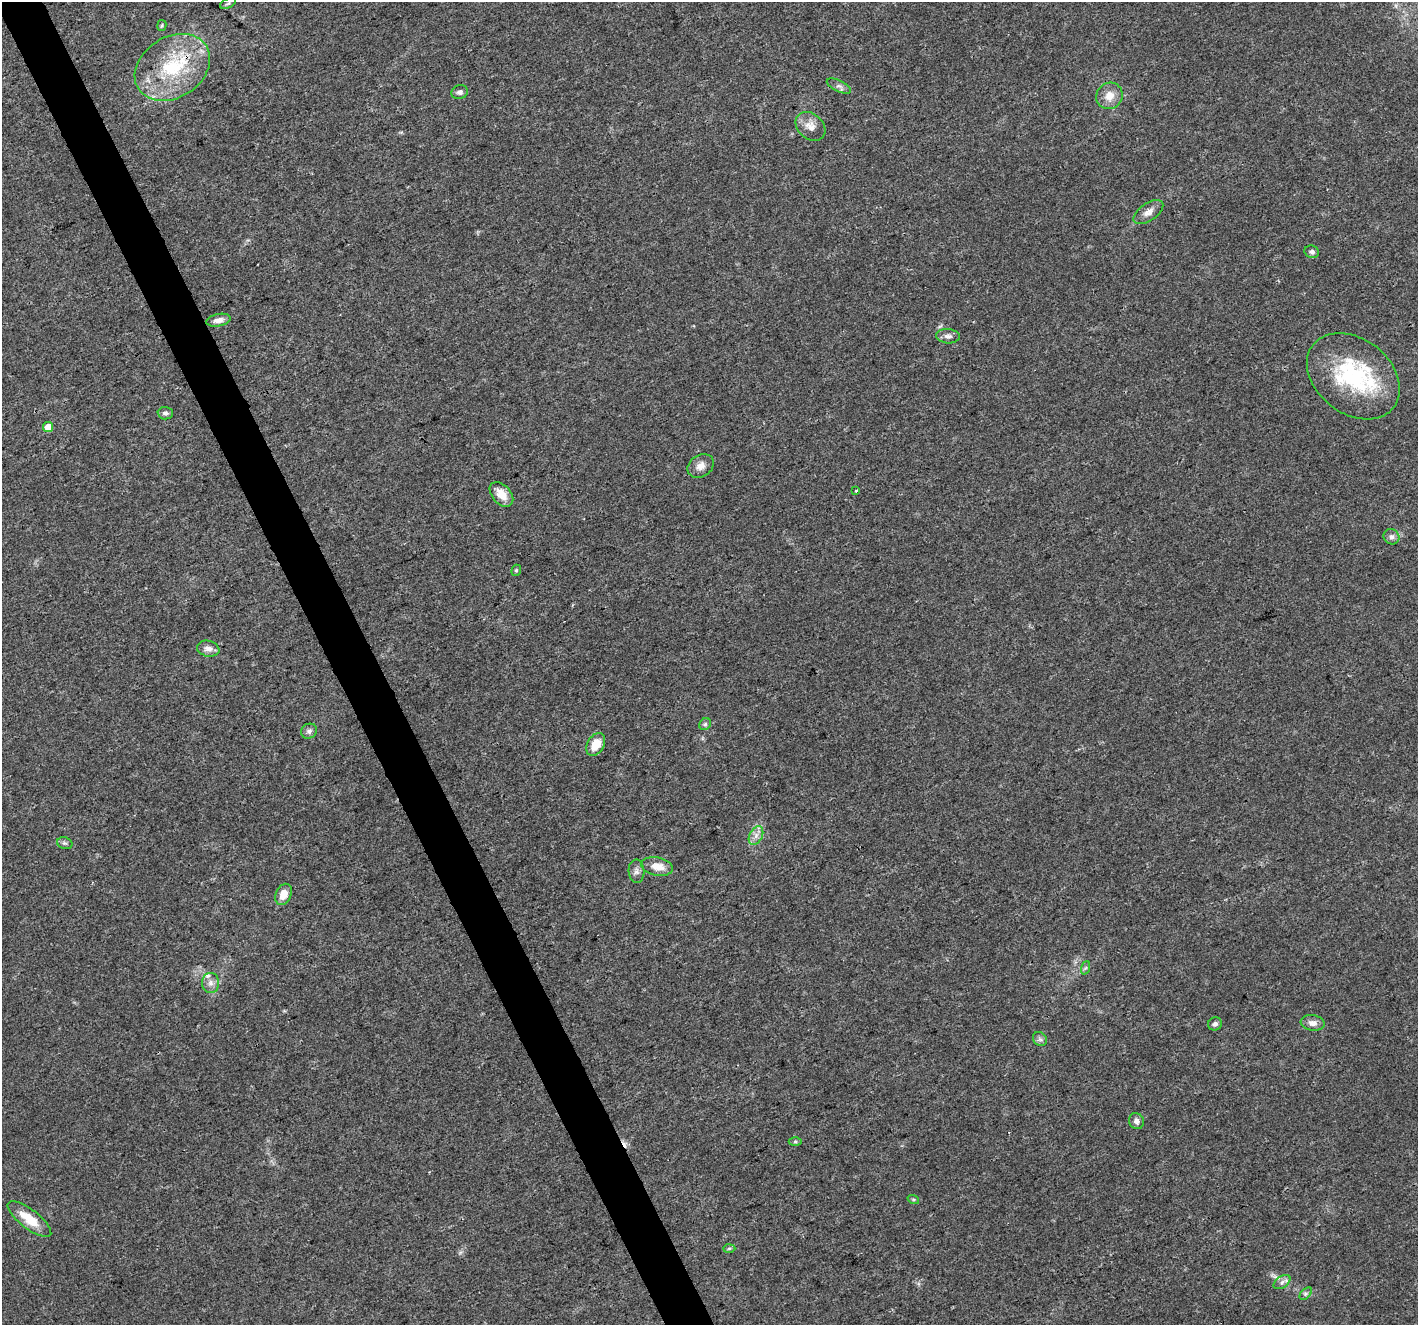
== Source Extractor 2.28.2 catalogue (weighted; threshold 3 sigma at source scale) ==
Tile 11 of 4 x 4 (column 3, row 3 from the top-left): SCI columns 2833-4248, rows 1414-2736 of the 5668 x 5532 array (HDU 1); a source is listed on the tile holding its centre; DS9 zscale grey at full resolution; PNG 1420 x 1327 px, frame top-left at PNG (2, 2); each listed source drawn as its Kron ellipse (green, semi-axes under 4 px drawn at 4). Shown black and unused: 3% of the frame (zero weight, under 3 of 4 exposures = <1% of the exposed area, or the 3 px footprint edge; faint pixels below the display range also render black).
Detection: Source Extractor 2.28.2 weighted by HDU 2 'WHT'; one run over the whole footprint, this tile lists its part. Background 0.0175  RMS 0.003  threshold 0.0133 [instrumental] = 3 sigma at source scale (4.5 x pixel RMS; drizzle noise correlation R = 1.50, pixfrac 1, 0.0396/0.0396 arcsec/px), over >= 5 px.
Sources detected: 46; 2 cosmic-ray / hot-pixel residue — neither listed nor drawn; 4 inside a brighter listed object's ellipse — not listed separately; the other 40 listed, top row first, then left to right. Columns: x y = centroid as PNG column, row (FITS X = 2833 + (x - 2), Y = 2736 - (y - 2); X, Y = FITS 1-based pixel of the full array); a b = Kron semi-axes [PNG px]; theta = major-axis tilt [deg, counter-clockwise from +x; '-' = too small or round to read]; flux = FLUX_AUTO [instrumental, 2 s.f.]
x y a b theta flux
228 3 8 4 24 0.57
162 25 5 4 - 0.41
172 67 40 30 33 24
839 86 13 5 -26 1.1
460 92 8 7 - 1.1
1109 96 14 13 - 3.6
810 126 16 12 -41 3.2
1148 212 17 9 35 2.2
1312 252 7 6 - 0.87
218 320 12 6 11 1.8
948 336 12 7 -4 1.4
1353 376 51 37 -38 33
165 413 8 6 -2 0.86
48 427 5 5 - 4.3
701 466 14 10 33 2.3
856 491 4 3 - 0.37
501 494 14 9 -48 4
1391 537 8 7 - 1.2
516 570 6 4 68 0.41
208 649 11 8 -12 1.9
705 724 6 5 - 0.58
309 731 8 7 - 1
596 744 12 8 61 5.2
756 836 10 6 64 1.7
65 843 8 5 -19 0.72
657 866 16 9 -11 3.9
636 871 12 8 -87 1.3
283 894 11 7 66 3.2
1085 968 7 4 70 0.52
211 983 10 8 90 1.6
1313 1023 12 7 -8 1.8
1215 1024 7 6 - 0.87
1040 1039 8 6 -43 0.89
1136 1121 8 7 - 1.3
795 1141 6 4 1 0.48
913 1199 6 4 -18 0.35
29 1219 26 9 -38 7.1
729 1248 6 4 2 0.46
1282 1282 9 6 33 1.2
1306 1294 7 4 46 0.68